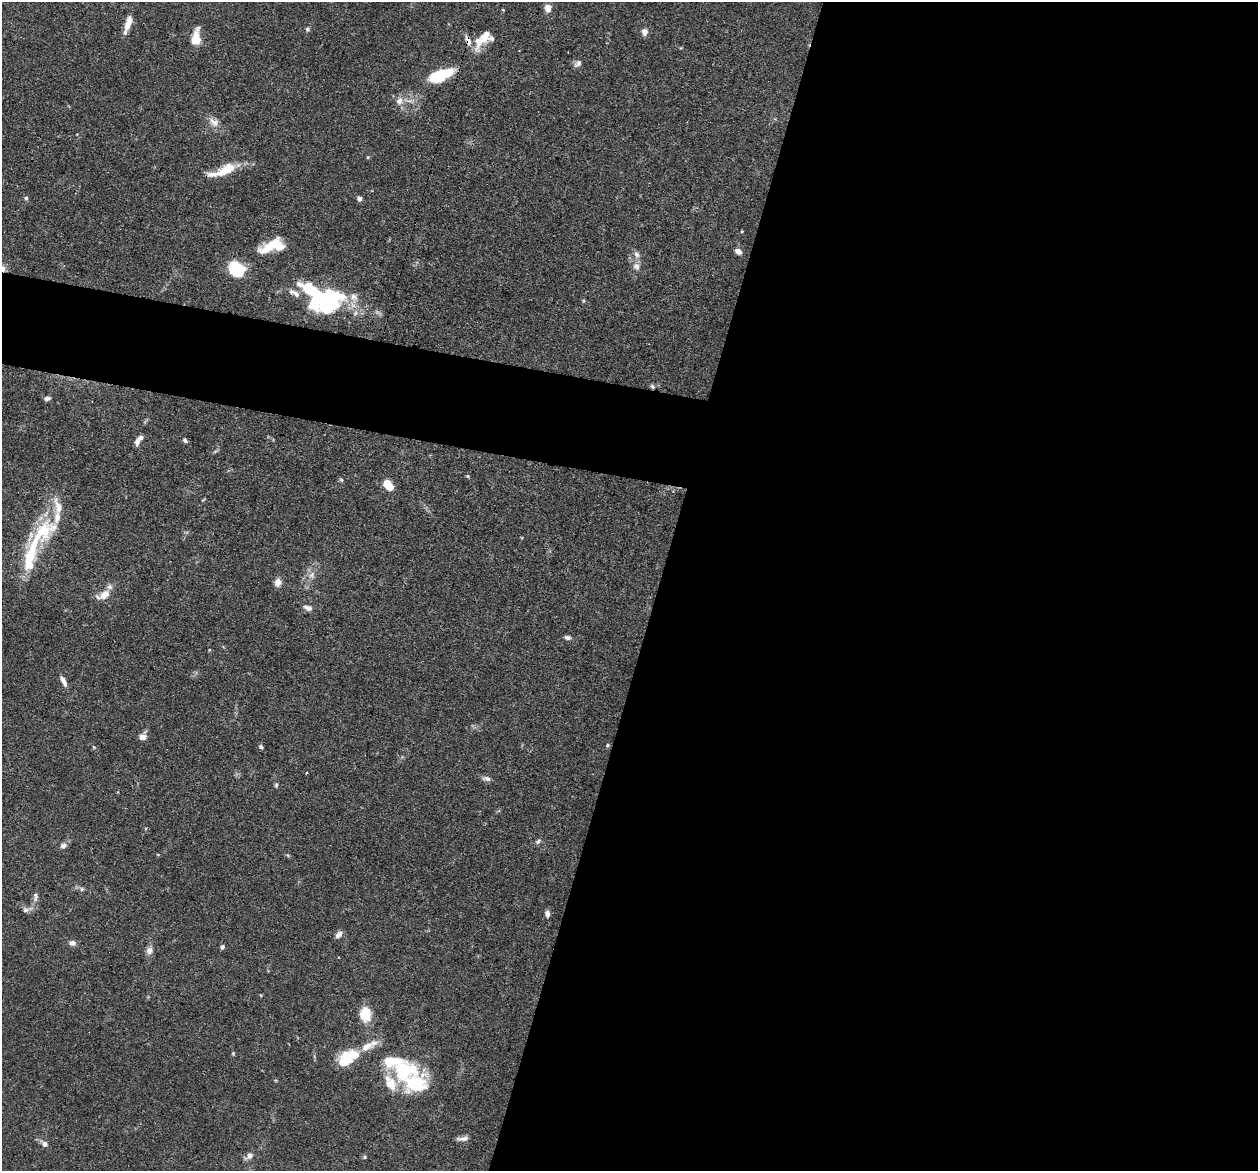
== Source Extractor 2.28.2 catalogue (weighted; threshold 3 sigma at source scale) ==
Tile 12 of 4 x 4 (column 4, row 3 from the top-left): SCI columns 3804-5059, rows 1454-2622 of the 5095 x 5122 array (HDU 1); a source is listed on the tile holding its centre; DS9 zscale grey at full resolution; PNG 1260 x 1173 px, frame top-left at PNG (2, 2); no overlay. Shown black and unused: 52% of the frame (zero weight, under 3 of 4 exposures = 5% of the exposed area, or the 3 px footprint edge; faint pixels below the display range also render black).
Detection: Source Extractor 2.28.2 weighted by HDU 2 'WHT'; one run over the whole footprint, this tile lists its part. Background 0.0639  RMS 0.0032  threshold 0.0146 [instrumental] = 3 sigma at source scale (4.5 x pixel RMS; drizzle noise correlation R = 1.50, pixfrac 1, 0.05/0.05 arcsec/px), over >= 5 px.
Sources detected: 82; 7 inside a brighter object's white glare — not listed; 11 inside a brighter listed object's ellipse — not listed separately; the other 64 listed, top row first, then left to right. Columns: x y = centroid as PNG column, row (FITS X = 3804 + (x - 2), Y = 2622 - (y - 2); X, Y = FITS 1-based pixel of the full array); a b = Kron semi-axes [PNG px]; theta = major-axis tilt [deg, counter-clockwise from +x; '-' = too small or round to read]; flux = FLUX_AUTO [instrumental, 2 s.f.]
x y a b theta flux
548 8 9 8 - 2.4
128 23 19 7 72 3.5
307 29 6 5 - 0.6
644 32 10 8 87 1.5
196 37 19 9 84 5
484 37 34 12 52 6.7
578 63 11 7 45 1.2
439 76 19 12 22 13
399 101 12 9 65 2.4
214 122 15 10 -41 2.7
368 157 5 4 - 0.34
224 170 37 9 21 8.8
26 198 6 5 - 0.52
359 199 6 5 - 1
271 246 38 13 32 8.5
738 251 7 6 - 1.8
637 254 9 7 -57 1.4
636 266 11 9 -45 2
233 268 14 12 39 9
296 294 13 6 -41 1.7
354 297 12 11 - 2.8
317 298 30 17 48 14
583 301 5 3 - 0.33
652 386 7 4 -62 0.61
47 398 8 5 9 0.91
185 440 7 5 -43 0.67
137 442 9 5 82 1.5
468 476 6 4 -89 0.38
341 480 6 5 - 0.47
388 485 12 8 -49 5.2
58 506 29 9 -74 4.3
31 555 46 12 74 19
312 575 11 8 64 2.1
278 582 11 9 76 1.9
104 595 18 9 24 3.8
308 608 11 6 -21 1.6
567 637 8 5 -9 1
63 681 14 5 -63 1.9
143 736 11 7 59 1.7
608 745 5 5 - 0.41
94 747 5 4 - 0.37
261 747 6 5 - 0.59
306 773 3 2 - 0.29
487 779 11 6 -7 1.2
276 785 6 5 - 0.5
538 841 9 5 31 0.84
63 845 9 7 35 1.2
82 889 6 5 - 0.61
35 895 10 5 -58 0.92
27 910 18 6 15 1.5
547 914 8 6 -80 1.3
339 934 10 6 44 1.5
72 943 8 6 -7 1.5
222 947 5 4 - 0.79
149 951 10 9 - 1.7
365 1014 18 13 -86 6.6
367 1046 18 10 30 4.5
233 1053 5 4 - 0.39
353 1055 16 13 -11 5.4
405 1071 35 25 12 20
462 1139 17 6 5 1.6
45 1144 8 6 -37 1.6
249 1156 11 7 41 1.8
365 1157 5 4 - 0.46
Overlapping masked pixels (flux is a lower limit): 1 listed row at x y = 652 386